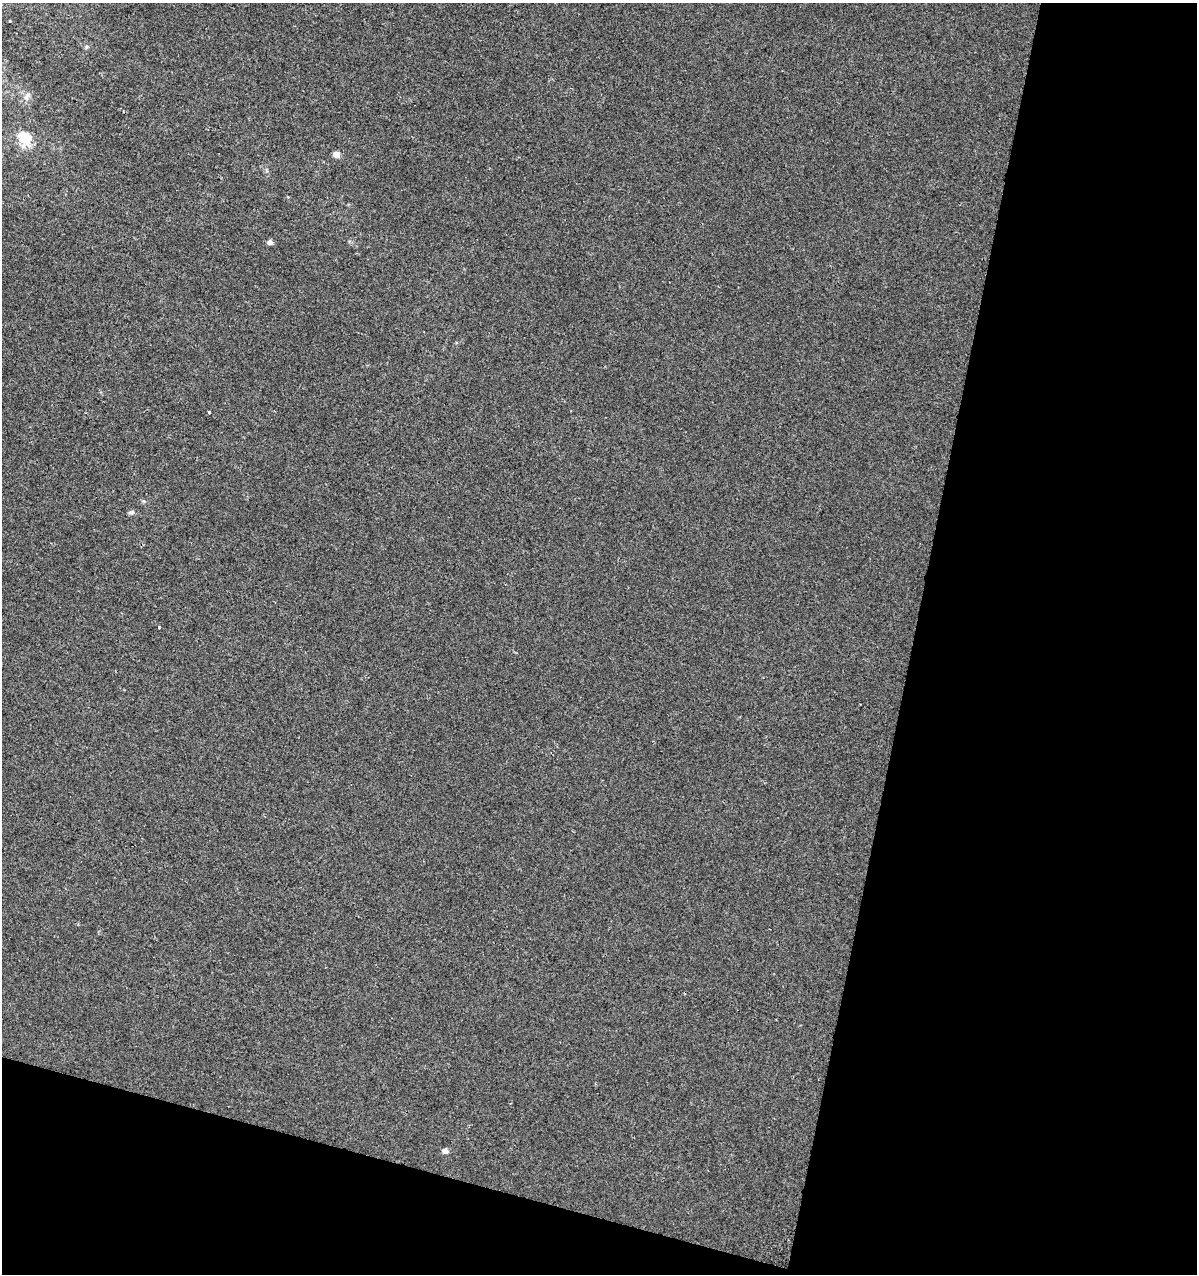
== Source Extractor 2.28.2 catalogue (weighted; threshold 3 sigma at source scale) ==
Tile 4 of 2 x 2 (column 2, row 2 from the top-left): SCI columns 1323-2517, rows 1-1272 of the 2629 x 2544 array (HDU 1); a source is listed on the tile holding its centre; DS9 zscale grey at full resolution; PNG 1199 x 1276 px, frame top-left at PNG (2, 3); no overlay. Shown black and unused: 29% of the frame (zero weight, under 2 of 3 exposures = <1% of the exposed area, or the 3 px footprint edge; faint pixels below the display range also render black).
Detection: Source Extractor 2.28.2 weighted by HDU 2 'WHT'; one run over the whole footprint, this tile lists its part. Background 2.80e-04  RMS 0.0041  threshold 0.0183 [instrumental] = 3 sigma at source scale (4.5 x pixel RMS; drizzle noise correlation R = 1.50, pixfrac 1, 0.0396/0.0396 arcsec/px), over >= 5 px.
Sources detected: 9; all 9 listed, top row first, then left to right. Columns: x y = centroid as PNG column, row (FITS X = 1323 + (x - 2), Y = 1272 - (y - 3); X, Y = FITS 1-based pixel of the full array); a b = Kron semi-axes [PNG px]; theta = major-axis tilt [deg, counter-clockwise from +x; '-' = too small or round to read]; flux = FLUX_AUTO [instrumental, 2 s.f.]
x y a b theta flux
10 21 3 3 - 0.29
26 98 8 6 -88 1.6
25 138 20 16 -62 9.5
336 154 5 4 - 4.4
270 242 5 4 - 2.2
209 412 3 3 - 0.77
131 512 9 5 5 0.9
159 627 3 3 - 0.9
445 1151 5 4 - 2.9